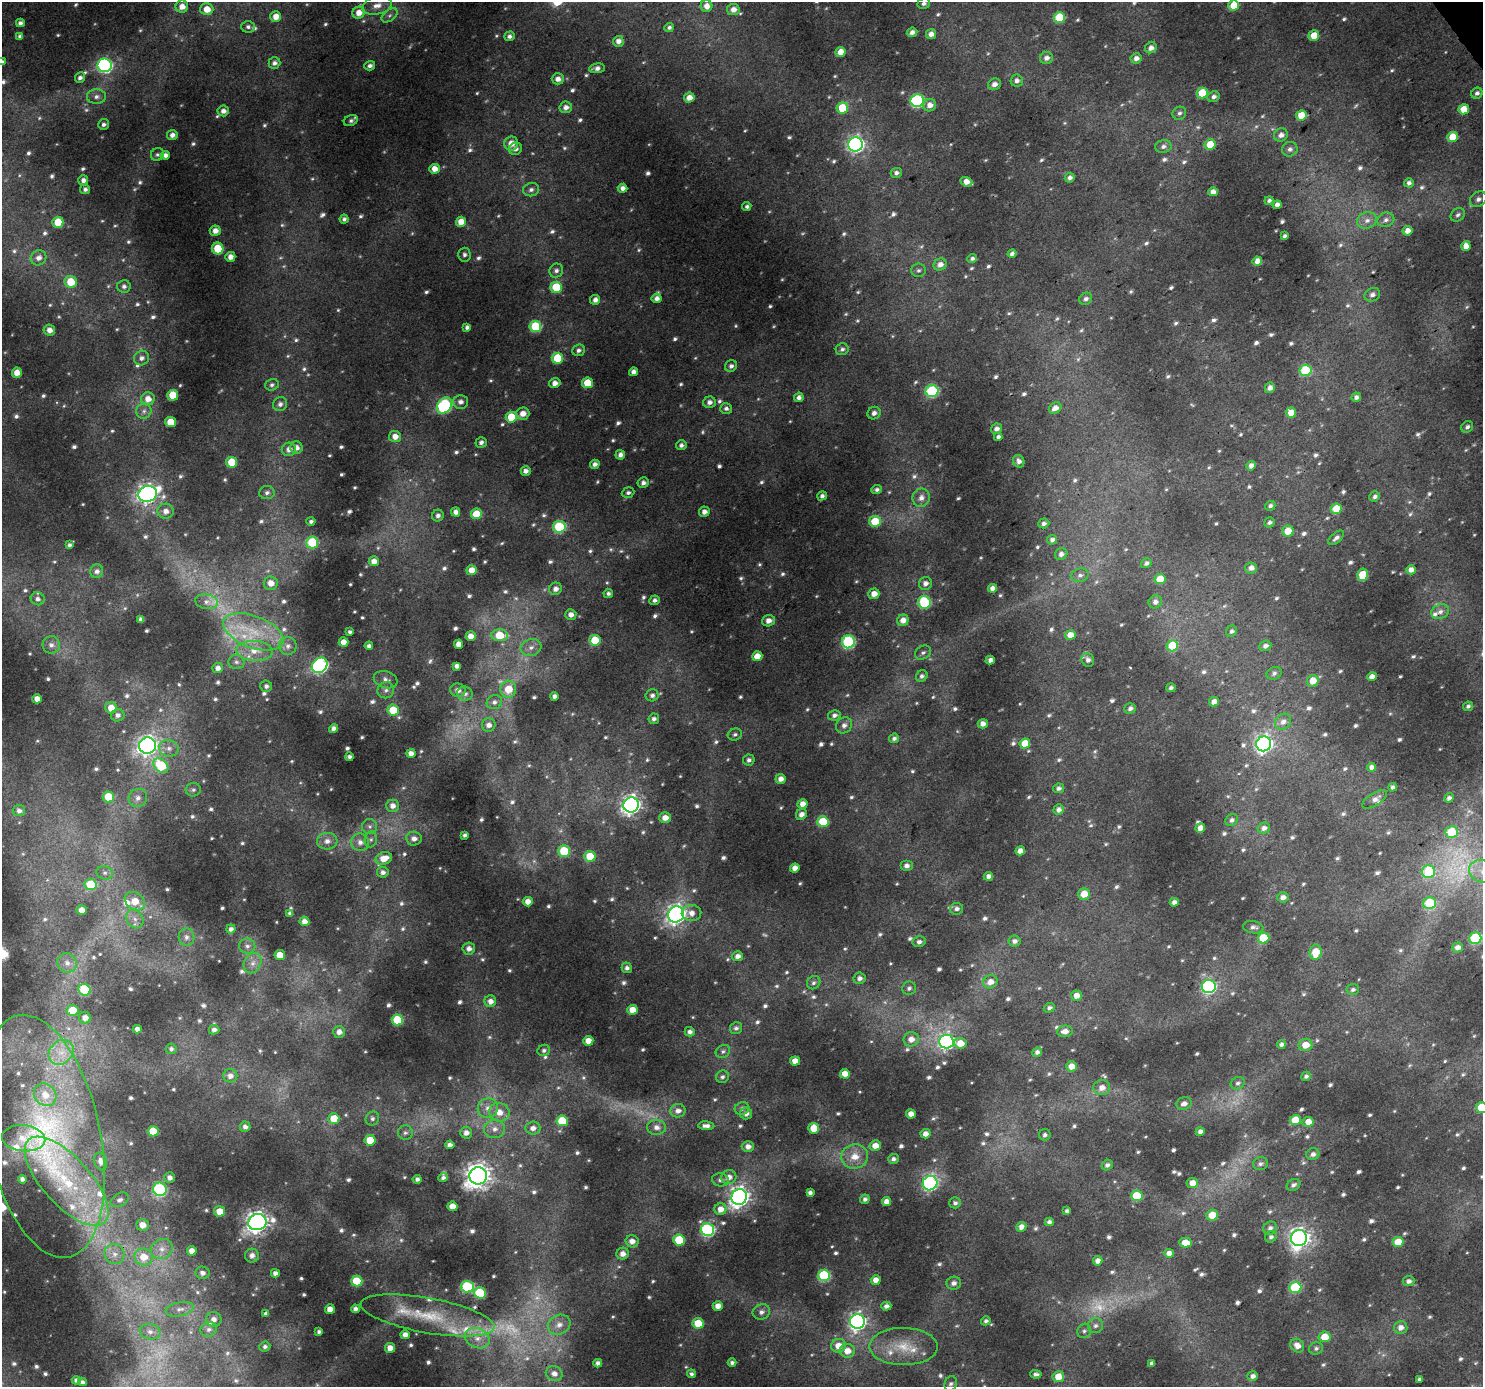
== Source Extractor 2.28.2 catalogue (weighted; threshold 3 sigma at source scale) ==
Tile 10 of 4 x 4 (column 2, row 3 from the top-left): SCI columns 1486-2966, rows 1575-2959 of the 5930 x 5854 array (HDU 1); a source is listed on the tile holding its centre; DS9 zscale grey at full resolution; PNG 1485 x 1389 px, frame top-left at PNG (2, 2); each listed source drawn as its Kron ellipse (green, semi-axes under 4 px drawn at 4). Shown black and unused: <1% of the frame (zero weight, under 3 of 4 exposures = <1% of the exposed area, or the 3 px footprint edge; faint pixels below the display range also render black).
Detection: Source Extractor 2.28.2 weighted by HDU 2 'WHT'; one run over the whole footprint, this tile lists its part. Background 0.0262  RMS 0.0045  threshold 0.0204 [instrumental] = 3 sigma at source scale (4.5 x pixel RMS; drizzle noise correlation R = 1.50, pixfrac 1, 0.0396/0.0396 arcsec/px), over >= 5 px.
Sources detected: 1065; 60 too faint to see at this stretch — neither listed nor drawn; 16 inside a brighter listed object's ellipse — not listed separately; of the other 989, all 500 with FLUX_AUTO >= 1.29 (the completeness limit of this list) listed and drawn (489 fainter detections not listed), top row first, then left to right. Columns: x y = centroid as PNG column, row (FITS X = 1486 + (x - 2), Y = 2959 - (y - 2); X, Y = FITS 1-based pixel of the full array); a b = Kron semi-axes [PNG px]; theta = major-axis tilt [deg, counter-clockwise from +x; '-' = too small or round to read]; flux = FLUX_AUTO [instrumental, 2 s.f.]
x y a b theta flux
924 3 6 5 - 1.5
1234 5 5 5 - 14
377 6 15 9 14 4.8
706 6 6 5 - 3.9
182 7 6 6 - 4.5
207 9 6 6 - 6.5
733 10 6 5 - 3.6
359 13 6 6 - 5.3
389 15 9 5 38 1.5
276 17 5 5 - 5.5
1059 17 6 5 - 24
20 23 4 4 - 1.8
248 27 7 6 - 1.5
669 27 5 4 - 1.4
912 32 5 4 - 2.4
931 34 5 5 - 3.4
509 36 5 4 - 1.8
1314 36 5 5 - 9.7
20 37 4 4 - 1.7
618 41 5 5 - 3.1
1151 48 6 5 - 2.8
841 52 5 5 - 5.9
1046 58 6 6 - 2.6
1136 58 5 5 - 2.7
2 62 4 4 - 1.7
274 63 6 5 - 2.1
105 65 7 7 - 100
370 66 5 4 - 1.8
597 68 8 5 8 2.3
80 78 5 5 - 1.9
558 79 6 5 - 3.3
1017 81 6 6 - 2.1
994 84 6 5 - 2.6
1202 93 5 5 - 19
1477 93 6 5 - 1.7
96 97 9 7 2 2.3
689 97 5 5 - 4.4
1213 97 6 5 - 1.8
917 100 6 6 - 76
930 105 6 6 - 3.4
566 107 6 5 - 2.6
842 108 5 5 - 17
1464 109 5 5 - 8
223 111 5 5 - 2.7
1179 113 7 6 - 1.4
1301 116 5 5 - 10
351 121 7 5 25 1.4
104 124 5 5 - 1.5
172 135 5 5 - 2.4
1281 135 7 6 - 2.7
1453 137 5 5 - 11
511 143 7 6 - 5
856 144 7 7 - 150
1210 145 5 5 - 12
1163 146 8 6 9 1.9
516 149 6 6 - 2.1
1290 149 8 7 - 2
157 154 7 6 - 1.3
165 155 5 4 - 2.4
434 169 5 5 - 5
896 173 5 5 - 1.7
1070 178 5 4 - 2
83 180 5 5 - 2.3
966 182 6 4 -20 4.3
1409 183 5 4 - 1.8
623 188 5 4 - 2.9
85 189 5 5 - 1.7
531 190 8 6 16 1.9
1213 192 5 4 - 3.2
1478 199 9 7 34 2.1
1269 200 5 4 - 1.3
1277 205 4 4 - 2.8
747 206 5 4 - 1.5
1458 215 8 6 42 1.4
344 219 4 4 - 1.4
1367 220 10 8 16 3.1
1386 220 8 7 - 2
58 222 5 5 - 13
461 222 5 5 - 6.2
215 231 5 5 - 3.8
1407 231 5 4 - 3.7
1285 236 4 3 - 1.3
1466 246 5 4 - 5.3
218 248 6 5 - 16
1012 254 4 4 - 1.7
464 255 7 6 - 1.4
230 257 5 4 - 3.8
39 258 8 7 - 3
972 258 5 4 - 1.6
1257 261 5 4 - 4
940 264 7 6 - 3.2
918 270 7 7 - 1.3
556 271 7 6 - 2
71 282 6 6 - 14
124 286 6 6 - 1.9
556 287 6 5 - 21
1372 295 8 6 27 2
657 298 5 5 - 2.8
1086 299 7 5 41 1.8
595 300 5 5 - 2.7
535 326 6 5 - 29
467 327 4 4 - 1.8
49 330 6 5 - 3.5
842 349 6 5 - 1.5
578 350 6 5 - 1.6
141 358 8 7 - 2.1
557 358 5 5 - 21
731 366 6 5 - 1.8
1305 370 6 5 - 28
633 372 4 4 - 2.9
17 373 5 5 - 5
555 383 6 5 - 3.6
587 383 5 5 - 13
272 385 7 6 - 1.4
1270 388 5 5 - 2.5
932 391 6 6 - 54
173 395 5 5 - 17
799 397 5 4 - 2.3
1356 397 5 4 - 1.7
148 399 6 6 - 4.6
460 402 7 7 - 2.5
709 402 6 5 - 2.6
280 404 7 7 - 2
444 406 9 6 49 79
726 408 6 5 - 1.9
1055 408 6 5 - 3.5
144 411 8 7 - 2
874 413 7 6 - 2.5
1291 413 5 5 - 7.7
523 414 6 6 - 4.6
511 417 5 5 - 15
171 422 5 5 - 11
1467 427 6 5 - 1.6
996 429 6 5 - 2.3
395 436 6 5 - 4.4
998 437 4 4 - 1.7
481 442 5 5 - 1.9
681 445 5 5 - 1.8
296 448 6 6 - 2.8
289 449 7 6 - 3.4
620 455 5 4 - 2.5
1019 461 6 5 - 2.2
232 462 5 5 - 14
595 464 5 4 - 2.3
1251 466 5 4 - 3
526 471 5 5 - 2.2
643 483 5 5 - 2
877 489 5 4 - 1.6
267 493 7 6 - 1.7
628 493 6 5 - 1.4
148 494 9 8 - 230
822 496 5 4 - 1.7
1375 496 5 5 - 1.6
921 498 9 8 - 3.2
1270 506 5 4 - 1.5
1336 509 5 5 - 13
166 511 8 7 - 3.6
456 512 4 4 - 2.7
704 512 5 5 - 2.8
476 514 5 5 - 12
438 516 6 5 - 1.8
311 521 4 4 - 1.4
875 521 6 5 - 17
1269 522 5 5 - 1.4
1044 523 5 5 - 1.5
559 527 6 6 - 33
1288 531 6 5 - 8.7
1336 538 9 5 41 1.7
1052 540 5 4 - 1.9
312 542 6 6 - 26
69 545 4 4 - 1.4
1061 554 6 5 - 2.2
374 561 5 5 - 4.1
1146 563 6 4 35 1.6
1251 568 6 5 - 3
472 570 5 5 - 6.2
1411 570 5 4 - 3.5
97 571 7 6 - 1.9
1080 575 9 6 16 1.9
1363 575 6 5 - 18
1160 579 5 5 - 9.9
271 583 7 6 - 4.7
925 583 6 6 - 2.4
992 588 4 4 - 2.8
555 589 6 6 - 3
608 593 5 4 - 1.3
874 594 5 5 - 4.7
38 599 7 6 - 1.8
655 600 5 4 - 1.8
207 602 11 7 -11 2.2
924 602 6 6 - 41
1155 602 7 6 - 2.2
1440 612 9 7 24 2.5
571 614 5 5 - 3.3
141 619 4 4 - 1.9
903 620 6 5 - 4.5
768 621 6 5 - 3.5
1231 631 6 5 - 1.3
253 632 32 16 -21 21
350 632 4 4 - 1.4
500 635 8 6 -3 16
1070 635 5 5 - 5.3
471 636 5 4 - 4.4
595 640 5 5 - 17
343 642 5 4 - 4.3
848 642 6 6 - 61
458 644 4 4 - 4.2
51 645 9 8 - 2.4
288 646 9 9 - 2.6
369 646 4 4 - 1.7
1172 646 6 5 - 20
1265 646 6 5 - 2.2
531 647 10 8 17 3.3
254 651 18 10 -3 7.2
923 652 9 6 31 1.5
757 656 5 5 - 5.8
990 660 4 4 - 2.1
1088 660 7 6 - 2.1
236 662 8 7 - 1.5
320 665 8 7 - 110
457 666 4 4 - 2.2
218 668 5 5 - 2.5
1274 673 8 6 26 1.4
922 676 6 5 - 1.5
1372 677 5 4 - 3.2
386 680 12 8 -17 2.6
1313 681 6 5 - 6.4
266 686 6 5 - 1.7
1171 688 5 4 - 1.4
508 689 8 8 - 9.2
386 690 8 8 - 2
458 690 7 6 - 2.8
465 694 8 7 - 2
652 695 6 6 - 1.7
554 696 4 4 - 2.1
37 699 4 4 - 3.8
494 702 8 7 - 2
1214 702 5 4 - 3.2
1468 706 5 4 - 1.3
111 708 6 5 - 6.4
1130 708 6 5 - 2
393 710 6 5 - 12
118 715 7 6 - 2.1
834 715 6 5 - 1.9
654 719 5 5 - 1.7
1283 722 8 7 - 2.7
983 724 5 4 - 3
489 725 7 6 - 2.8
844 725 8 7 - 2.4
334 729 4 4 - 2.4
735 734 7 6 - 1.4
894 738 5 5 - 1.6
1025 743 5 5 - 10
1264 744 7 7 - 170
147 746 8 8 - 230
169 748 10 8 -14 3
411 753 4 4 - 3.2
350 757 4 3 - 1.4
749 760 6 5 - 1.6
161 765 8 6 -43 26
1371 767 4 4 - 2.4
781 779 5 5 - 3.2
1393 787 4 4 - 1.5
1058 788 5 4 - 1.5
193 790 7 7 - 1.4
108 797 6 5 - 15
138 798 9 9 - 2.8
1449 798 5 4 - 1.6
1374 799 14 6 33 2.8
803 804 5 5 - 4.3
631 805 8 7 - 250
393 806 6 6 - 3
1058 810 5 5 - 2.4
19 811 6 5 - 1.9
801 814 6 5 - 2.6
665 818 6 5 - 4.5
1232 820 6 5 - 1.6
823 822 6 5 - 20
370 826 7 7 - 1.8
1200 828 5 4 - 4
1264 828 6 5 - 2.3
1452 832 6 6 - 17
465 835 4 3 - 1.3
414 838 8 7 - 2.5
371 839 8 6 75 1.5
327 841 10 8 4 3.4
360 842 9 8 - 3
564 851 6 5 - 23
1020 851 5 4 - 3.8
590 856 5 5 - 14
384 858 8 6 20 6.8
906 865 6 5 - 2.2
795 868 5 4 - 3.7
1482 871 13 11 -21 7
383 872 6 5 - 2.1
1428 872 7 6 - 28
105 873 8 6 -13 1.7
988 876 4 4 - 2.4
91 885 6 5 - 21
1084 894 6 5 - 7.3
1283 897 6 5 - 2.5
135 901 11 8 -34 8.9
528 902 5 5 - 4.4
1174 902 4 4 - 2.5
1429 903 6 6 - 25
956 909 6 6 - 1.9
82 910 5 4 - 5.6
290 913 4 4 - 1.5
691 913 10 8 3 3.8
676 914 8 7 - 220
135 919 10 8 -51 3.4
304 921 5 4 - 3.4
1253 927 10 6 -10 1.9
231 929 4 4 - 2
186 937 9 8 - 2.8
1263 938 6 5 - 18
1475 938 6 6 - 37
1014 941 6 5 - 2
919 942 6 5 - 1.8
247 946 8 7 - 2.1
1457 948 5 5 - 2.9
469 949 6 6 - 2.6
1315 952 7 6 - 11
280 955 5 5 - 8.9
737 956 5 5 - 2.8
67 963 10 9 - 3.6
253 963 10 8 62 3.3
627 968 5 5 - 1.9
859 978 6 5 - 2.3
990 982 7 6 - 3.9
814 983 7 6 - 1.4
1209 987 7 6 - 86
909 988 7 6 - 1.5
1353 989 6 5 - 1.4
84 990 6 5 - 32
1076 996 5 5 - 4.2
490 1001 6 6 - 3.3
1049 1008 5 4 - 1.4
73 1010 6 5 - 11
632 1010 5 5 - 5.5
85 1018 6 6 - 3.5
397 1020 5 5 - 23
736 1028 6 6 - 1.4
137 1029 4 4 - 2.5
214 1030 5 4 - 2
1065 1031 8 6 6 3.5
339 1032 6 6 - 2.8
690 1032 5 4 - 2
911 1039 7 7 - 4
588 1041 5 5 - 5.1
946 1042 7 7 - 150
960 1043 6 5 - 5.9
1281 1044 4 4 - 1.8
1305 1045 7 6 - 6.3
171 1049 5 5 - 1.3
544 1050 6 5 - 1.4
723 1051 7 6 - 1.3
61 1052 14 11 44 6.8
1037 1052 5 4 - 2
795 1061 5 4 - 4.6
1071 1066 5 5 - 5
845 1074 5 5 - 4.9
230 1076 7 6 - 3
1306 1076 5 4 - 1.3
722 1077 6 6 - 1.3
1238 1083 7 6 - 1.5
1102 1088 8 7 - 3.9
45 1095 12 10 -45 5.9
1184 1104 8 6 17 2.7
1482 1107 6 5 - 16
488 1108 10 9 - 4.2
742 1108 7 6 - 1.6
678 1111 7 6 - 2.9
499 1112 10 9 - 6
746 1113 6 6 - 2.5
911 1114 5 4 - 4.1
372 1118 7 6 - 1.4
334 1119 5 5 - 11
1295 1120 5 5 - 11
562 1121 6 5 - 20
1308 1122 5 5 - 4.8
706 1126 8 4 -3 2.4
245 1127 5 5 - 2.1
657 1127 9 7 -3 3.1
533 1128 7 6 - 3.1
814 1128 5 5 - 9.1
495 1129 10 9 - 3.7
153 1131 5 5 - 13
1200 1132 4 4 - 2.4
405 1133 7 7 - 1.5
466 1133 6 6 - 2.9
926 1134 5 4 - 3.5
1045 1135 6 5 - 1.5
44 1136 123 57 -78 120
24 1138 22 13 -5 6.6
370 1140 5 5 - 12
450 1145 4 4 - 2.4
748 1146 6 5 - 2.9
875 1146 5 5 - 5.2
1313 1154 6 6 - 2
855 1156 13 12 - 7.6
893 1159 5 5 - 1.6
101 1161 9 6 -74 2.4
1260 1164 7 6 - 1.6
1107 1165 6 5 - 1.6
478 1176 9 8 - 460
443 1177 5 4 - 1.4
729 1177 7 7 - 3.6
170 1178 5 5 - 2.2
22 1179 4 4 - 1.7
417 1179 4 4 - 1.6
720 1180 8 6 -8 1.9
67 1181 56 24 -47 53
930 1183 7 7 - 100
1192 1183 6 5 - 4.5
1293 1185 7 5 32 1.5
160 1189 7 6 - 60
810 1193 4 4 - 1.8
1137 1196 6 5 - 20
739 1197 8 7 - 300
865 1199 5 4 - 1.6
120 1200 10 6 29 1.7
886 1201 4 4 - 3.3
955 1203 6 5 - 1.4
452 1206 5 4 - 5.4
720 1209 6 6 - 4.3
219 1211 5 5 - 6.4
1067 1211 4 4 - 1.6
1212 1215 6 5 - 9.1
257 1222 9 8 - 330
1049 1222 4 4 - 1.8
143 1225 6 6 - 4.4
1021 1227 5 5 - 3
1270 1228 7 6 - 1.9
707 1230 7 6 - 80
1271 1237 6 5 - 1.4
1299 1238 8 8 - 270
679 1240 6 5 - 18
632 1241 6 6 - 3.5
1398 1242 5 5 - 10
1186 1243 6 5 - 8.1
162 1249 11 9 25 4
192 1251 5 4 - 4.1
1169 1253 5 4 - 3.8
114 1254 10 10 - 3.6
623 1254 6 6 - 3.1
252 1255 7 7 - 2.6
144 1257 9 8 - 7
1098 1261 5 4 - 3
202 1273 7 6 - 2.2
275 1273 4 4 - 2.2
824 1275 6 5 - 44
876 1280 5 4 - 4.4
357 1281 6 5 - 19
1409 1281 6 5 - 2.2
954 1283 7 6 - 2.2
467 1287 6 5 - 42
1295 1287 6 5 - 36
480 1293 6 5 - 30
718 1306 5 4 - 3.7
886 1306 5 4 - 2.3
180 1309 14 7 11 2.8
330 1309 5 4 - 4.7
355 1309 4 4 - 2.1
761 1312 9 7 20 2.3
266 1313 4 3 - 1.7
427 1315 68 17 -10 30
214 1319 7 7 - 2.7
986 1321 5 4 - 1.3
857 1322 7 7 - 170
698 1323 5 5 - 15
559 1325 11 9 28 4.5
1095 1326 7 7 - 1.7
1401 1327 7 6 - 3.5
209 1329 8 7 - 2.1
1084 1331 7 6 - 1.5
150 1332 10 7 -11 3
319 1332 4 4 - 1.4
405 1335 5 4 - 3.3
1325 1337 6 5 - 8.1
477 1338 13 9 -25 5.2
265 1346 5 5 - 1.3
838 1346 7 7 - 5.9
903 1346 34 18 -1 16
1297 1346 7 6 - 3.8
390 1348 5 5 - 4.6
1316 1348 7 6 - 1.3
847 1351 7 7 - 5.1
598 1363 4 4 - 1.9
732 1363 4 4 - 1.6
1152 1363 4 4 - 1.7
554 1374 8 7 - 3.3
691 1374 4 4 - 1.3
1036 1374 6 4 -4 1.5
1252 1376 5 5 - 2.2
1058 1377 6 5 - 7.8
1419 1379 4 4 - 1.5
76 1380 4 4 - 1.5
82 1382 4 4 - 1.5
951 1384 8 6 72 1.6
Overlapping masked pixels (flux is a lower limit): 1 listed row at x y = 44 1136
Isophote crosses this tile's border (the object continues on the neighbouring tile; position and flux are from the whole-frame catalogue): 6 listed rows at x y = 924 3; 1234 5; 2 62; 1482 871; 1482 1107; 951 1384